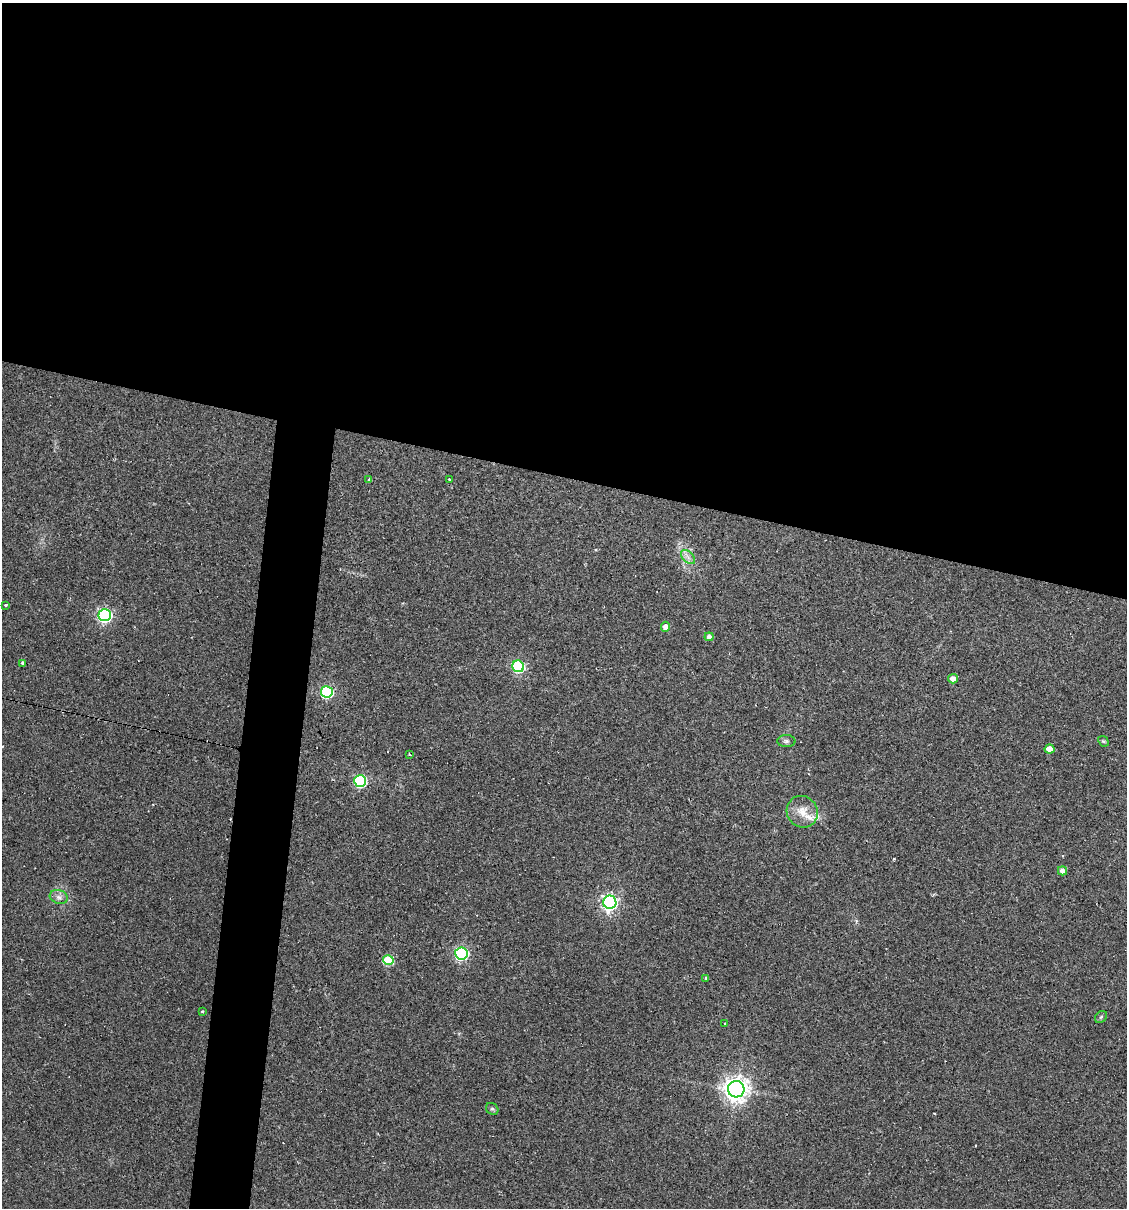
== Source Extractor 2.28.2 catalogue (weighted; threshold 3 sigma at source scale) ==
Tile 3 of 4 x 4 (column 3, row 1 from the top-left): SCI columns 2364-3488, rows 3617-4822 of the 4843 x 4822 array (HDU 1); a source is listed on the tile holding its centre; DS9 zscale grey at full resolution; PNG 1129 x 1210 px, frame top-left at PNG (2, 3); each listed source drawn as its Kron ellipse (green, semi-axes under 4 px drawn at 4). Shown black and unused: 43% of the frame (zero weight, under 2 of 3 exposures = <1% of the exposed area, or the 3 px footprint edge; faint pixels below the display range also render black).
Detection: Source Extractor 2.28.2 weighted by HDU 2 'WHT'; one run over the whole footprint, this tile lists its part. Background 0.0907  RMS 0.006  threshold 0.0272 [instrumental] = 3 sigma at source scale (4.5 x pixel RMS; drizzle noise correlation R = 1.50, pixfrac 1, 0.05/0.05 arcsec/px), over >= 5 px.
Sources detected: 32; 3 cosmic-ray / hot-pixel residue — neither listed nor drawn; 1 inside a brighter listed object's ellipse — not listed separately; the other 28 listed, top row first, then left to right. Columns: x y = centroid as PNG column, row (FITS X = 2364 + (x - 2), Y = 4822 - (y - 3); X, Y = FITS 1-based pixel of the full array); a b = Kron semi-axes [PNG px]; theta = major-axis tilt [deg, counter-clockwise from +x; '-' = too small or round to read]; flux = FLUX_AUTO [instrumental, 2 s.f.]
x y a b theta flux
369 479 3 3 - 1.6
449 479 3 3 - 0.66
688 557 8 5 -46 2.4
5 605 4 3 - 0.55
105 615 6 6 - 120
665 627 5 4 - 5
709 637 4 4 - 2.3
23 663 3 3 - 1.5
518 666 6 5 - 72
953 679 5 4 - 4
327 692 6 5 - 67
786 741 9 6 -1 1.6
1103 741 6 4 -42 0.82
1049 749 5 4 - 8.7
410 755 3 3 - 1.2
360 781 6 6 - 73
802 812 16 15 - 8.6
1062 871 4 4 - 3.2
59 897 9 6 -17 2.5
610 902 6 6 - 200
461 953 6 6 - 100
388 960 5 5 - 33
706 978 4 4 - 0.84
202 1011 4 3 - 0.52
1101 1017 7 5 45 1.1
725 1024 3 3 - 0.98
736 1089 8 8 - 510
492 1109 7 5 -41 1.1